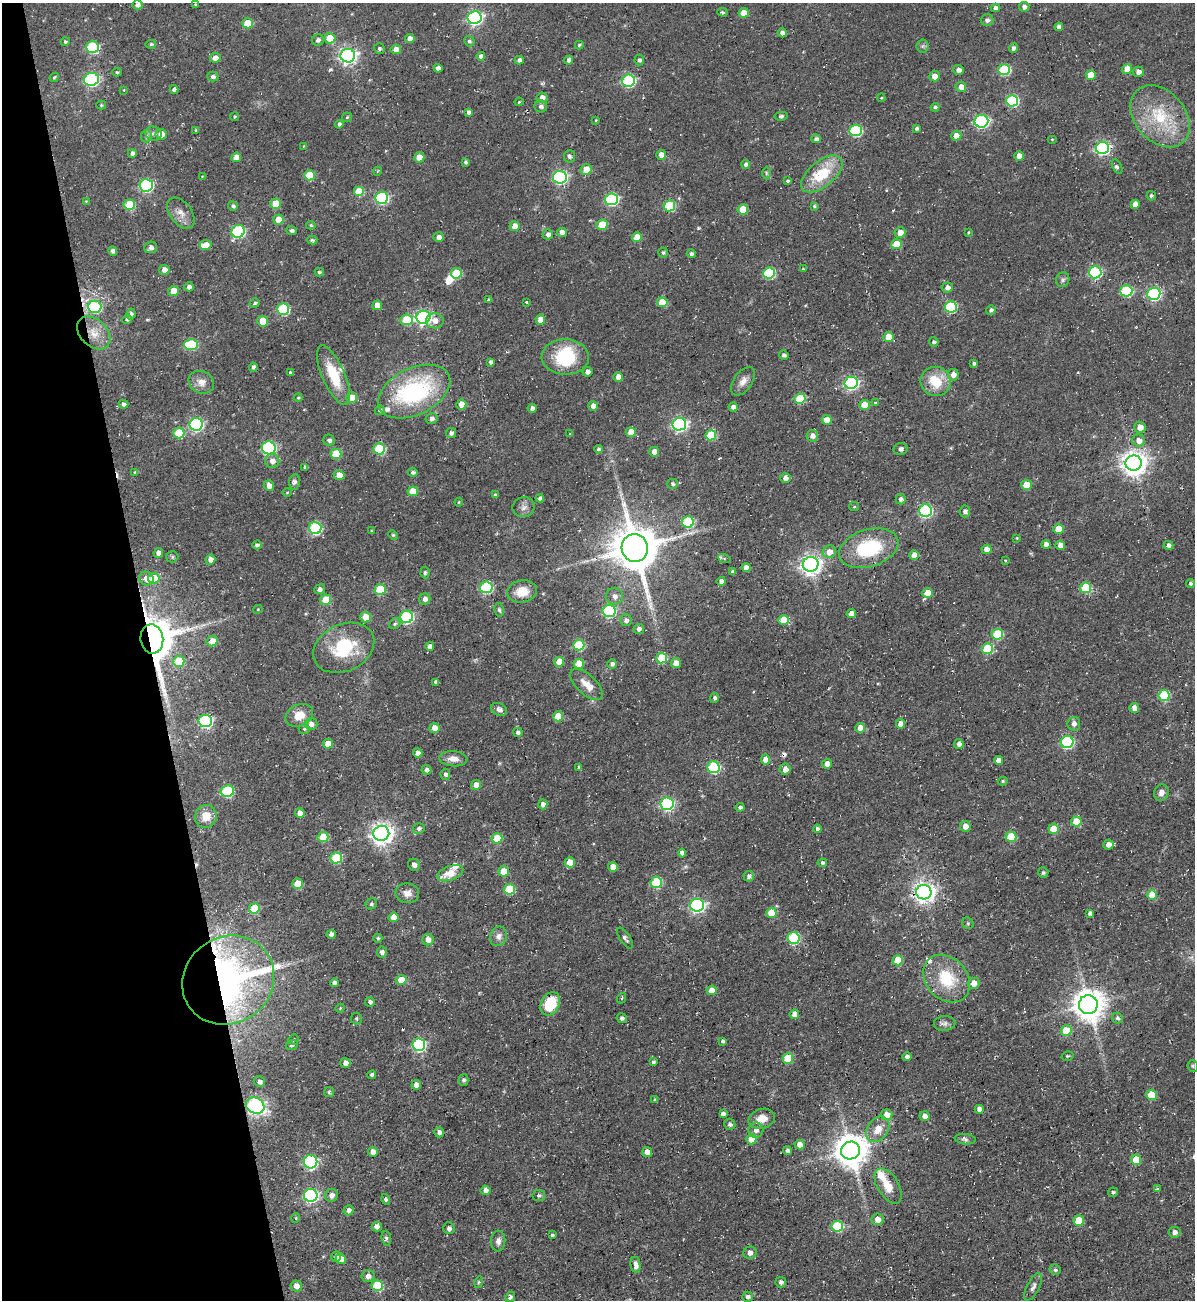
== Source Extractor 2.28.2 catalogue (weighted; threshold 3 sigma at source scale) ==
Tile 5 of 4 x 4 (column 1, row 2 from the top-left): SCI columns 261-1453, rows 2632-3929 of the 5180 x 5227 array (HDU 1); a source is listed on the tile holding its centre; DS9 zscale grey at full resolution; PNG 1197 x 1302 px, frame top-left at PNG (2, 3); each listed source drawn as its Kron ellipse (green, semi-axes under 4 px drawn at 4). Shown black and unused: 13% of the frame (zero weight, under 2 of 3 exposures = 2% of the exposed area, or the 3 px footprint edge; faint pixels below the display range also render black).
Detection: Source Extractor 2.28.2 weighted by HDU 2 'WHT'; one run over the whole footprint, this tile lists its part. Background 0.0433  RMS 0.0078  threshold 0.0349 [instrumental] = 3 sigma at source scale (4.5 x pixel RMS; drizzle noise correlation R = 1.50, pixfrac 1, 0.05/0.05 arcsec/px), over >= 5 px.
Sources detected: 460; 2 too faint to see at this stretch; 3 inside a brighter object's white glare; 6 cosmic-ray / hot-pixel residue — neither listed nor drawn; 7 inside a brighter listed object's ellipse — not listed separately; the other 442 listed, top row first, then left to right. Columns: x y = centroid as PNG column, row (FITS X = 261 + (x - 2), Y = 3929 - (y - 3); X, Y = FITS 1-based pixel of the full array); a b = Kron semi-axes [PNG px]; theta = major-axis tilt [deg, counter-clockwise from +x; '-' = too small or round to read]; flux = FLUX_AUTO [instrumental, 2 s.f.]
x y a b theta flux
195 4 3 3 - 0.72
137 5 5 4 - 2.8
1024 7 5 5 - 3.4
995 8 4 4 - 3.1
722 12 5 4 - 1.3
744 13 5 5 - 14
475 18 7 6 - 180
987 20 6 6 - 2.2
248 23 5 5 - 21
1059 27 4 4 - 2.6
782 33 4 4 - 3.1
330 38 5 5 - 15
410 39 5 4 - 5
318 40 6 5 - 2.3
469 41 5 5 - 1.5
65 42 4 4 - 1.4
151 44 5 4 - 1.4
579 45 4 4 - 1.3
923 46 6 6 - 1.7
92 47 6 6 - 67
1013 48 5 4 - 2.5
379 49 6 5 - 1.7
396 49 5 5 - 4.9
348 56 7 6 - 270
481 56 4 4 - 3
215 58 5 5 - 5.5
519 60 4 4 - 2.8
569 60 4 4 - 2.8
639 60 5 4 - 2.2
438 68 4 4 - 3.4
1127 69 5 5 - 11
958 70 5 5 - 3.3
1004 70 6 5 - 54
117 72 5 3 - 1
1138 72 5 5 - 4.2
1091 75 5 5 - 18
934 76 5 5 - 6.4
54 77 5 4 - 0.99
213 77 5 5 - 2.1
91 79 7 6 - 130
628 81 6 6 - 97
961 87 5 5 - 6.4
174 89 4 4 - 2.4
124 90 3 2 - 0.53
542 98 5 5 - 5.3
881 98 4 3 - 0.69
1012 101 6 5 - 68
519 102 4 3 - 0.75
101 105 5 4 - 1.1
541 106 6 6 - 2.7
935 107 4 4 - 1.2
468 112 4 3 - 2.3
781 116 6 4 9 1.8
1160 116 35 25 -49 43
235 117 5 3 - 0.9
347 117 5 4 - 1.2
596 120 4 4 - 0.69
981 121 7 6 - 130
339 124 4 4 - 2.2
916 128 3 3 - 1.8
196 130 4 4 - 0.91
855 130 6 6 - 77
153 134 8 7 - 3.6
161 134 5 5 - 7.2
146 136 6 5 - 1.7
956 136 5 5 - 7.3
816 139 4 4 - 2.9
1052 139 5 3 - 0.63
303 146 4 3 - 0.58
1102 148 6 6 - 140
132 153 4 4 - 2.4
661 155 5 5 - 5.8
569 156 6 5 - 1.9
1019 156 5 5 - 6.7
236 157 5 4 - 6.6
419 157 5 5 - 11
465 162 4 3 - 1.3
746 165 4 4 - 2.7
1117 166 8 4 -62 1.5
586 170 5 5 - 12
378 171 4 3 - 0.66
766 173 6 4 -89 1.1
822 174 24 12 39 34
309 175 5 5 - 21
202 176 4 3 - 0.49
560 177 7 6 - 130
788 181 4 3 - 1.5
146 185 7 6 - 110
359 191 5 5 - 23
1151 196 5 4 - 1.2
382 198 6 6 - 91
611 199 6 6 - 94
86 201 4 4 - 0.6
276 204 5 5 - 18
1135 204 4 4 - 8
129 205 6 5 - 30
233 206 5 4 - 1.7
669 206 6 5 - 47
814 206 4 4 - 1.1
743 209 5 5 - 16
181 213 18 10 -53 6.9
278 220 5 5 - 11
311 225 5 4 - 1
602 225 6 5 - 17
515 226 5 5 - 8.9
238 231 7 6 - 84
292 231 5 4 - 2.5
562 232 5 4 - 5.2
968 232 4 3 - 0.87
900 233 5 5 - 6.1
548 234 5 5 - 2.8
439 237 5 5 - 3.6
637 237 5 5 - 13
312 240 5 4 - 1.3
896 244 5 5 - 20
206 245 6 5 - 6.3
151 247 6 5 - 2.6
113 251 5 4 - 2.3
663 253 5 5 - 1.6
691 254 4 4 - 1.8
803 269 4 4 - 0.79
164 270 5 5 - 4.1
319 272 5 3 - 1.3
1095 272 6 6 - 89
456 273 5 5 - 30
769 273 6 5 - 63
1063 280 7 6 - 1.9
189 287 5 4 - 2.9
947 287 5 5 - 3.7
174 291 5 5 - 14
1126 291 6 5 - 66
1154 294 6 6 - 120
489 300 4 3 - 1.9
526 302 3 3 - 0.78
662 302 5 5 - 18
255 303 5 4 - 1.5
377 305 5 5 - 8.6
95 307 6 6 - 72
951 307 6 5 - 60
283 309 6 6 - 66
991 310 5 4 - 2
131 314 5 4 - 1.9
423 317 7 6 - 170
127 319 5 4 - 2.2
406 320 6 5 - 27
540 320 5 5 - 7.8
263 321 5 5 - 16
435 321 9 7 1 5.4
94 333 19 13 -44 13
889 337 5 5 - 13
934 342 4 4 - 1.8
191 345 7 5 -2 52
784 355 5 4 - 2
565 357 23 17 -2 44
490 362 4 3 - 1.8
974 363 3 3 - 1.6
253 367 4 4 - 2.1
587 372 5 4 - 2.9
290 373 3 3 - 1.2
333 375 32 11 -66 26
953 375 6 5 - 5.1
618 377 5 5 - 6.4
743 381 16 9 54 5.7
935 381 15 14 - 22
201 382 13 11 -26 6.8
851 383 6 6 - 140
414 392 39 23 26 110
298 398 4 3 - 1
352 398 5 5 - 10
800 399 5 5 - 37
875 402 4 4 - 0.9
123 404 5 4 - 2.4
461 404 5 5 - 8.9
864 405 5 5 - 12
593 406 5 4 - 4.9
733 407 4 4 - 3.7
532 408 4 4 - 2.8
380 410 5 4 - 1.5
431 419 6 5 - 2.7
827 420 5 5 - 11
196 424 6 6 - 130
679 424 7 6 - 180
1140 427 6 5 - 6.5
631 432 5 5 - 11
179 433 5 5 - 23
451 433 5 5 - 2.3
570 434 4 2 - 0.54
711 435 5 5 - 39
812 436 6 5 - 4.1
329 440 6 5 - 2.3
1139 440 6 6 - 6.2
269 448 7 6 - 120
379 449 6 5 - 48
598 449 4 4 - 1.9
901 449 7 6 - 2.4
654 452 5 5 - 6
336 454 5 5 - 23
272 461 7 7 - 5
1134 463 8 7 - 840
305 467 4 4 - 2.2
135 472 4 4 - 0.98
413 472 4 4 - 1.8
339 475 5 5 - 11
785 478 5 5 - 4.2
295 482 8 5 81 2.2
673 484 5 5 - 1.9
1026 485 5 5 - 11
269 486 5 5 - 5.2
413 491 5 5 - 12
287 492 5 3 - 0.65
495 495 4 3 - 1.2
540 498 4 4 - 2.3
901 499 5 5 - 2.5
459 502 4 4 - 0.67
524 507 11 10 - 4.1
854 507 5 4 - 0.88
925 510 6 6 - 110
965 511 6 5 - 3.3
688 522 6 5 - 55
315 528 6 6 - 75
1059 529 5 5 - 15
371 531 4 3 - 0.75
393 535 5 3 - 0.82
1017 538 3 3 - 0.76
1046 544 4 4 - 4.6
257 545 5 4 - 2.1
1060 545 5 4 - 6.2
1168 545 5 4 - 2.8
635 548 14 13 - 3700
869 548 30 18 17 54
987 549 5 5 - 6.9
829 552 7 6 - 7.3
158 553 5 4 - 4.6
914 555 5 5 - 6.1
172 557 6 5 - 1.4
724 558 6 4 -19 1.2
210 560 5 5 - 4.7
1005 560 4 2 - 0.53
811 564 8 7 - 400
746 568 5 4 - 4.5
733 572 4 4 - 2.1
425 573 6 4 86 1.3
146 578 7 6 - 5.4
154 578 5 5 - 23
721 581 4 4 - 3.6
1190 583 4 4 - 1.6
486 587 6 6 - 78
1086 588 5 5 - 41
319 589 5 5 - 2.8
380 590 6 5 - 30
522 591 15 11 9 14
928 593 5 5 - 13
614 596 8 8 - 4.5
425 599 6 5 - 3.5
326 600 5 5 - 19
258 609 4 4 - 0.83
499 610 7 4 -77 1.4
609 611 6 6 - 87
851 614 5 4 - 6
366 617 5 5 - 11
407 617 6 6 - 98
626 620 6 6 - 3.2
784 620 5 5 - 17
395 624 6 5 - 1.5
639 629 5 5 - 2.9
997 634 6 5 - 40
152 639 14 11 -81 3100
212 641 6 5 - 8.1
579 645 5 5 - 43
430 646 4 4 - 3.2
344 648 32 23 26 40
987 649 5 5 - 43
662 658 5 5 - 30
179 661 6 5 - 24
559 662 5 5 - 12
676 663 5 5 - 6.7
579 664 5 5 - 12
612 664 4 4 - 2.4
436 682 4 4 - 2.8
586 684 20 9 -43 8.7
1164 695 6 5 - 49
715 698 5 4 - 1.8
1134 708 5 5 - 5.1
499 709 8 6 -25 3.3
299 715 14 10 26 11
558 716 5 5 - 15
205 721 7 6 - 110
311 724 6 6 - 4
901 724 5 4 - 6.2
1074 724 7 6 - 3.2
434 728 5 5 - 6.9
860 728 5 5 - 8.1
304 729 5 5 - 1.3
518 732 5 4 - 2.6
1067 742 6 6 - 92
328 744 5 5 - 9.7
959 744 5 5 - 3.2
418 753 4 4 - 5.1
453 759 14 7 -4 5.5
766 760 5 4 - 9
998 760 4 4 - 4.9
827 764 5 5 - 4.6
713 767 6 6 - 74
579 768 4 4 - 2.3
785 769 6 5 - 5.1
426 770 5 4 - 2.8
445 774 5 5 - 2
1003 781 5 4 - 1.1
476 785 5 4 - 6.6
227 791 6 6 - 57
1161 793 8 7 - 4.1
543 804 5 4 - 3.6
667 804 6 6 - 120
740 807 4 4 - 2.1
300 813 5 4 - 6.1
206 816 11 11 - 11
1076 822 5 5 - 16
965 826 5 5 - 6
419 828 6 5 - 1.9
817 829 4 4 - 2.8
1053 829 5 5 - 18
381 833 8 7 - 560
323 837 5 5 - 19
1011 837 5 5 - 25
497 838 5 5 - 22
1108 845 5 5 - 4.9
682 853 4 4 - 3
336 858 6 5 - 41
570 862 5 5 - 11
822 863 4 4 - 1.7
414 865 6 6 - 3.1
613 867 5 4 - 8.3
504 871 5 5 - 14
1043 872 5 5 - 1.5
450 873 13 7 21 13
749 876 5 5 - 1.9
656 882 6 5 - 48
297 884 5 5 - 14
509 889 5 5 - 33
924 892 7 7 - 490
407 893 12 10 -7 5.7
1152 895 5 5 - 15
371 904 6 5 - 1.3
697 905 7 6 - 160
254 908 5 5 - 24
771 913 5 5 - 19
1090 913 4 4 - 2.8
394 917 5 5 - 9.6
968 923 6 5 - 1.2
331 934 4 4 - 3.8
498 936 10 8 70 4.4
378 938 4 4 - 1.2
625 938 12 5 -57 2.8
794 938 6 6 - 64
428 940 5 5 - 4.6
382 952 5 5 - 2.6
898 960 5 5 - 20
947 978 26 20 -47 36
228 980 47 43 36 390
401 980 5 5 - 11
334 983 4 4 - 2.6
974 983 6 5 - 6.7
712 990 5 5 - 8
622 998 5 3 - 0.93
370 1002 5 5 - 2.3
550 1004 12 9 61 28
1088 1005 9 9 - 1300
340 1008 4 4 - 0.85
794 1014 5 4 - 7
356 1018 6 5 - 1.6
622 1018 5 5 - 1.9
1117 1018 5 5 - 1.9
945 1023 11 7 4 3.1
1066 1031 5 5 - 21
293 1040 6 5 - 1.2
723 1041 3 3 - 1.7
292 1045 6 5 - 1.4
419 1045 6 6 - 110
1067 1056 6 4 15 1
907 1057 4 4 - 3.1
788 1058 5 5 - 24
653 1062 3 3 - 1.5
345 1063 5 5 - 4.6
1193 1066 6 5 - 1.3
372 1075 4 4 - 1.8
463 1080 5 5 - 1.7
260 1082 6 5 - 2.6
416 1085 4 4 - 4.8
329 1092 5 5 - 1.2
1151 1095 5 5 - 23
655 1100 4 3 - 1.6
255 1106 9 7 -27 120
979 1109 4 4 - 4.5
723 1114 4 4 - 2.9
887 1115 5 5 - 8.7
924 1116 5 5 - 5.2
762 1119 13 9 17 8.5
730 1124 5 5 - 2
878 1129 14 10 53 9.6
756 1130 8 7 - 4
439 1132 5 4 - 2.8
751 1139 5 5 - 11
965 1139 10 5 -6 2.3
800 1145 5 4 - 6.5
850 1150 9 8 - 1400
787 1151 4 4 - 1.9
373 1152 5 5 - 6.3
647 1152 5 5 - 7.5
1136 1160 5 5 - 18
311 1162 7 6 - 110
888 1186 19 10 -58 12
1158 1188 4 3 - 1.2
485 1190 5 5 - 3.5
1113 1192 5 4 - 1.5
311 1195 7 6 - 160
331 1195 6 6 - 3.2
539 1195 6 5 - 1.5
386 1199 5 4 - 1.6
348 1210 5 5 - 3.1
296 1218 5 4 - 1
877 1219 6 5 - 6
1079 1221 5 5 - 22
837 1226 6 5 - 51
377 1227 5 4 - 3.8
449 1228 6 5 - 2.1
1174 1232 6 5 - 3.3
552 1235 4 4 - 1.4
386 1238 7 4 -83 1.6
498 1241 10 7 85 4.1
750 1253 7 6 - 3.6
336 1257 5 4 - 3.5
341 1259 5 5 - 8.3
636 1265 8 4 -80 4.3
1055 1270 5 5 - 1.7
368 1276 6 6 - 3.7
479 1282 6 4 74 1
781 1282 5 5 - 1.9
296 1286 6 5 - 5.1
377 1286 5 5 - 37
1033 1287 15 6 63 3.4
510 1297 5 4 - 1.8
748 1297 5 5 - 2.8
Overlapping masked pixels (flux is a lower limit): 6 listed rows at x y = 95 307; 94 333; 152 639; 924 892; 228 980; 255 1106